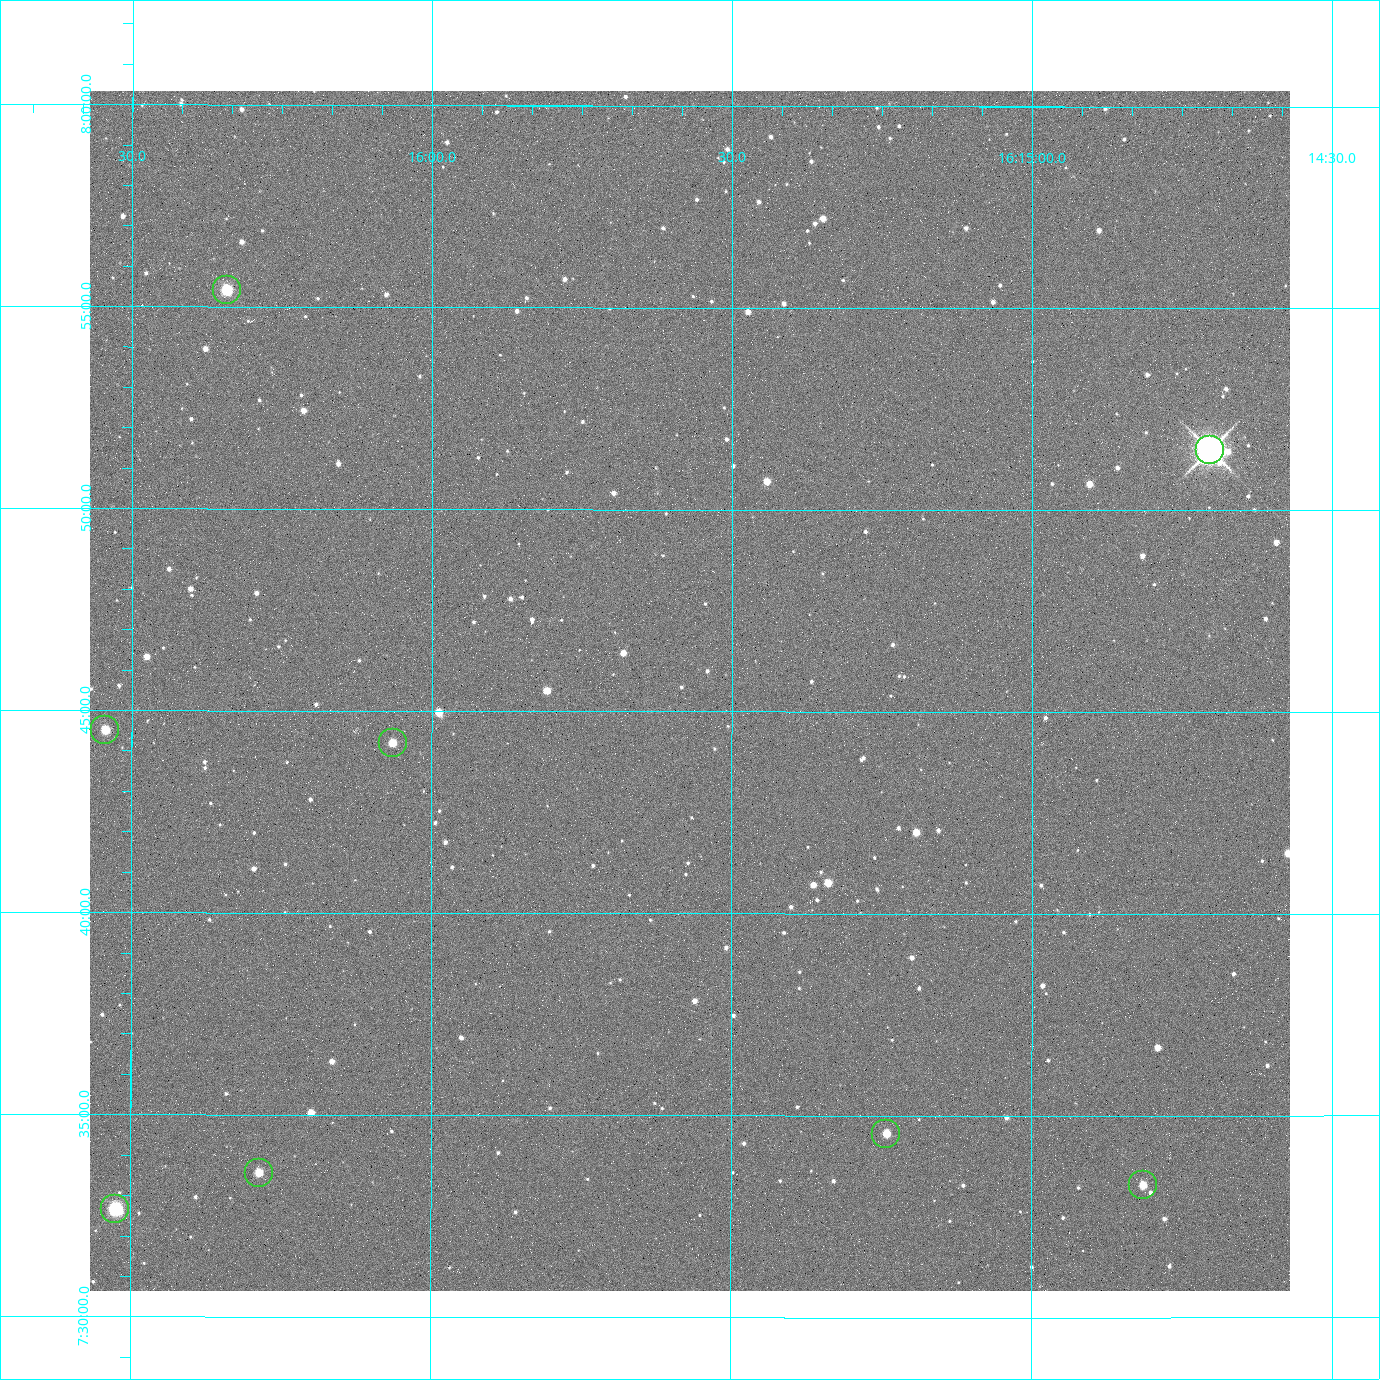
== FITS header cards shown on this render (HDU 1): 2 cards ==
NAXIS1  =                 2400 / Width of image data
NAXIS2  =                 2400 / Height of image data

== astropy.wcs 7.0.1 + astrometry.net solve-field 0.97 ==
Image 2400 x 2400 px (HDU 1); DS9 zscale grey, zoomed out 1/2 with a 90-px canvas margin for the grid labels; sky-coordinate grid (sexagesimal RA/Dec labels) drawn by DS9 from the SOLVED WCS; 8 Tycho-2 reference stars matched to detected sources circled (green)
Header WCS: RA---TAN/DEC--TAN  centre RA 16:15:34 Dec +07:45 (243.89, +7.76 deg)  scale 0.74 arcsec/px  FOV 29.6' x 29.6'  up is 0 deg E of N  parity normal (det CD < 0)
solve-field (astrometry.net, Tycho-2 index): VERIFIED the header's WCS against the Tycho-2 star catalogue (6 matches, 0 conflicts) and refined it, rather than solving blind
Solved WCS: RA---TAN-SIP/DEC--TAN-SIP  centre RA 16:15:34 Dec +07:46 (243.89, +7.76 deg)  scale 0.743 arcsec/px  FOV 29.7' x 29.7'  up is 0 deg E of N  parity normal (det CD < 0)
The solver's refit moves the header's centre by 3.4 arcsec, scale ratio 1.003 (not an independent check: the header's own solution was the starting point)
Tycho-2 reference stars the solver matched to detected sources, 8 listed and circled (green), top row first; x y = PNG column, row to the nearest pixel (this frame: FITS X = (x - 90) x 2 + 1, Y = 2400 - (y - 91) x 2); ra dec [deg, ICRS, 3 dp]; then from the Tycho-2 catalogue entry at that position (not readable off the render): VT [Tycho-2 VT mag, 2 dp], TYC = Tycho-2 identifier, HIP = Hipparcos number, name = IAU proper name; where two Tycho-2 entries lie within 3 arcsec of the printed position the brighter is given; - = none
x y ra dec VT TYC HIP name
226 290 244.086 +7.924 10.10 946-635-1 - -
1210 450 243.676 +7.858 6.72 946-1598-1 79608 -
105 730 244.136 +7.742 11.26 946-889-1 - -
392 743 244.016 +7.737 11.56 946-881-1 - -
886 1134 243.810 +7.576 11.94 946-1047-1 - -
259 1173 244.071 +7.560 11.55 946-984-1 - -
1143 1186 243.703 +7.555 12.21 946-959-1 - -
115 1210 244.131 +7.544 9.21 946-968-1 - -